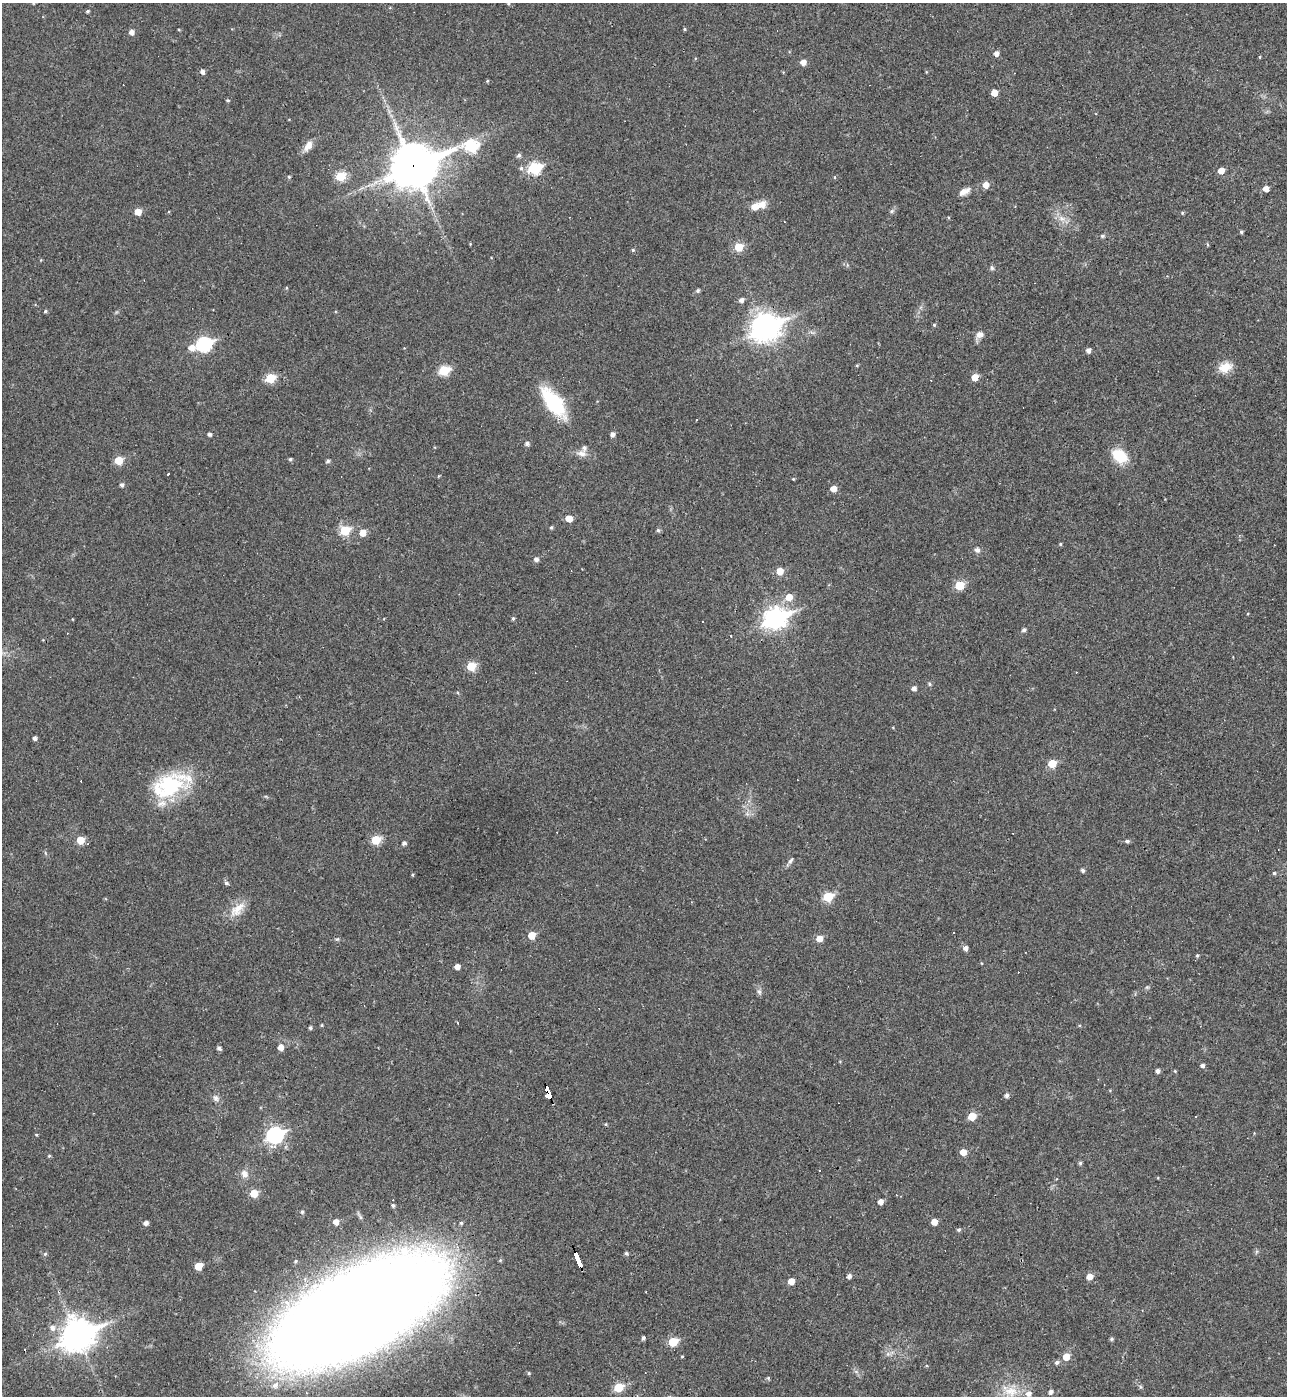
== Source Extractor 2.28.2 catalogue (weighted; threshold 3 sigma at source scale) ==
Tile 6 of 4 x 4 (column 2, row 2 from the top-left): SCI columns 1433-2717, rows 2791-4184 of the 5565 x 5579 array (HDU 1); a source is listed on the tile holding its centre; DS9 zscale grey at full resolution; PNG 1289 x 1398 px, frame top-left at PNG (2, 3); no overlay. Shown black and unused: <1% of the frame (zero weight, under 3 of 4 exposures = <1% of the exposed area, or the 3 px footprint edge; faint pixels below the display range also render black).
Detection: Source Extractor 2.28.2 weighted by HDU 2 'WHT'; one run over the whole footprint, this tile lists its part. Background 0.018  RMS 0.0039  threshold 0.0176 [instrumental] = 3 sigma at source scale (4.5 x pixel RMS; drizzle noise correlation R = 1.50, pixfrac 1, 0.05/0.05 arcsec/px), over >= 5 px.
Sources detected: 159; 11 cosmic-ray / hot-pixel residue — not listed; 4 inside a brighter listed object's ellipse — not listed separately; the other 144 listed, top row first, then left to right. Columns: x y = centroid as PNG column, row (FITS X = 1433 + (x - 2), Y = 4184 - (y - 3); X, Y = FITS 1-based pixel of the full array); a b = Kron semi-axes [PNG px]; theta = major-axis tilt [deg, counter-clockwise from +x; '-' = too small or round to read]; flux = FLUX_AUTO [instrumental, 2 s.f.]
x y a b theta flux
88 11 4 3 - 0.57
684 29 5 3 - 0.41
131 32 5 5 - 1.9
996 53 5 5 - 1.6
1260 57 5 3 - 0.3
803 62 5 5 - 2.6
202 72 5 5 - 1.4
487 81 5 3 - 0.34
994 93 5 5 - 4.7
228 100 5 3 - 0.39
308 146 14 8 55 3.2
472 146 8 7 - 28
519 155 5 5 - 0.98
413 166 18 15 25 1100
521 168 6 5 - 0.86
534 168 7 6 - 33
1221 171 5 5 - 3.8
340 176 6 5 - 14
289 177 5 4 - 0.55
834 177 5 3 - 0.36
986 185 5 5 - 3.7
1266 188 5 4 - 2.7
964 191 15 7 26 2.7
755 206 18 9 15 4.2
138 212 5 5 - 4.3
1182 213 5 4 - 0.44
1062 218 9 5 -20 1.9
1241 232 4 4 - 0.61
1102 236 6 4 -20 0.59
1208 245 5 3 - 0.37
738 247 6 6 - 9.9
633 250 4 4 - 0.57
992 268 7 5 -74 0.74
698 291 5 5 - 0.76
741 300 5 5 - 1.5
45 311 4 4 - 0.54
934 325 4 4 - 0.4
765 327 11 9 26 420
979 335 11 9 32 2.1
204 344 8 7 - 58
191 347 7 6 - 3
1088 350 5 5 - 1.6
1225 367 17 12 18 5.4
444 370 6 5 - 19
975 377 5 5 - 4.8
270 378 6 5 - 14
553 402 25 12 -53 32
696 420 3 2 - 0.56
209 434 4 4 - 1
612 434 5 5 - 1.4
527 444 5 5 - 1.1
582 453 12 8 -13 2.4
1120 456 19 13 -36 10
290 459 4 4 - 0.59
118 460 6 5 - 8.7
328 461 5 4 - 0.84
168 473 3 3 - 7.6
793 479 4 3 - 0.32
122 485 5 4 - 1
833 489 5 5 - 3.3
569 518 5 5 - 5
551 527 5 4 - 0.57
345 530 6 5 - 14
658 530 5 5 - 0.61
363 533 6 6 - 3.8
1060 544 4 3 - 0.45
977 550 7 6 - 1.3
536 559 6 6 - 1.2
780 571 5 5 - 5.6
959 585 6 5 - 12
789 597 7 6 - 4.6
775 618 10 8 24 220
513 619 5 4 - 0.56
1024 630 5 4 - 0.95
471 666 6 5 - 11
929 684 5 4 - 0.6
914 688 5 5 - 1.6
35 738 4 4 - 1.2
1052 764 6 5 - 8.8
170 785 46 25 25 33
80 840 5 5 - 7.1
376 840 6 5 - 13
1127 841 5 5 - 0.82
404 843 4 4 - 1.1
791 859 12 5 58 1.4
1083 870 4 4 - 0.83
1274 873 4 4 - 0.54
412 875 4 3 - 0.41
226 883 6 4 -44 0.89
828 897 6 5 - 16
238 909 25 12 46 5.9
531 935 5 5 - 6.2
819 938 6 5 - 3.8
965 948 6 5 - 1.5
1197 955 5 4 - 0.52
457 967 4 4 - 2.2
759 992 7 5 -68 0.99
321 1025 4 3 - 0.42
310 1028 4 4 - 0.63
281 1047 6 5 - 2.8
219 1048 5 4 - 1.1
1202 1065 5 4 - 1.1
1158 1071 5 4 - 1.3
1175 1071 4 4 - 0.33
549 1093 13 4 -71 120
1007 1095 5 5 - 1.2
216 1098 9 8 - 1.4
972 1116 6 5 - 7.9
275 1135 8 7 - 83
963 1152 5 5 - 4.3
49 1156 4 4 - 0.46
1080 1163 5 5 - 0.64
244 1174 11 9 -65 2.2
254 1193 5 5 - 7.9
880 1202 5 5 - 2.3
393 1205 4 3 - 0.69
302 1212 5 4 - 0.58
360 1217 6 4 -71 0.62
336 1222 5 5 - 2.6
934 1222 5 5 - 3.7
146 1223 4 4 - 1.6
959 1230 5 4 - 0.66
626 1253 5 4 - 0.66
45 1254 5 5 - 0.6
577 1260 15 3 -69 160
295 1261 5 4 - 0.58
198 1266 6 5 - 6.8
849 1276 5 4 - 1.3
1089 1277 5 5 - 3.4
791 1281 5 5 - 4
357 1311 136 57 28 1100
52 1328 7 6 - 1.9
77 1335 12 10 27 590
643 1338 5 3 - 0.8
1111 1339 5 4 - 0.66
673 1342 6 5 - 13
682 1356 5 3 - 0.35
1066 1357 6 6 - 4.6
1057 1362 6 5 - 0.94
529 1373 4 4 - 0.47
768 1378 5 5 - 0.5
618 1387 6 5 - 13
1011 1391 22 14 -8 8.2
1051 1392 6 5 - 1.2
Overlapping masked pixels (flux is a lower limit): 4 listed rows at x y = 413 166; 549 1093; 577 1260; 357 1311
Isophote crosses this tile's border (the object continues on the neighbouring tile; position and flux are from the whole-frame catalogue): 1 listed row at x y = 357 1311